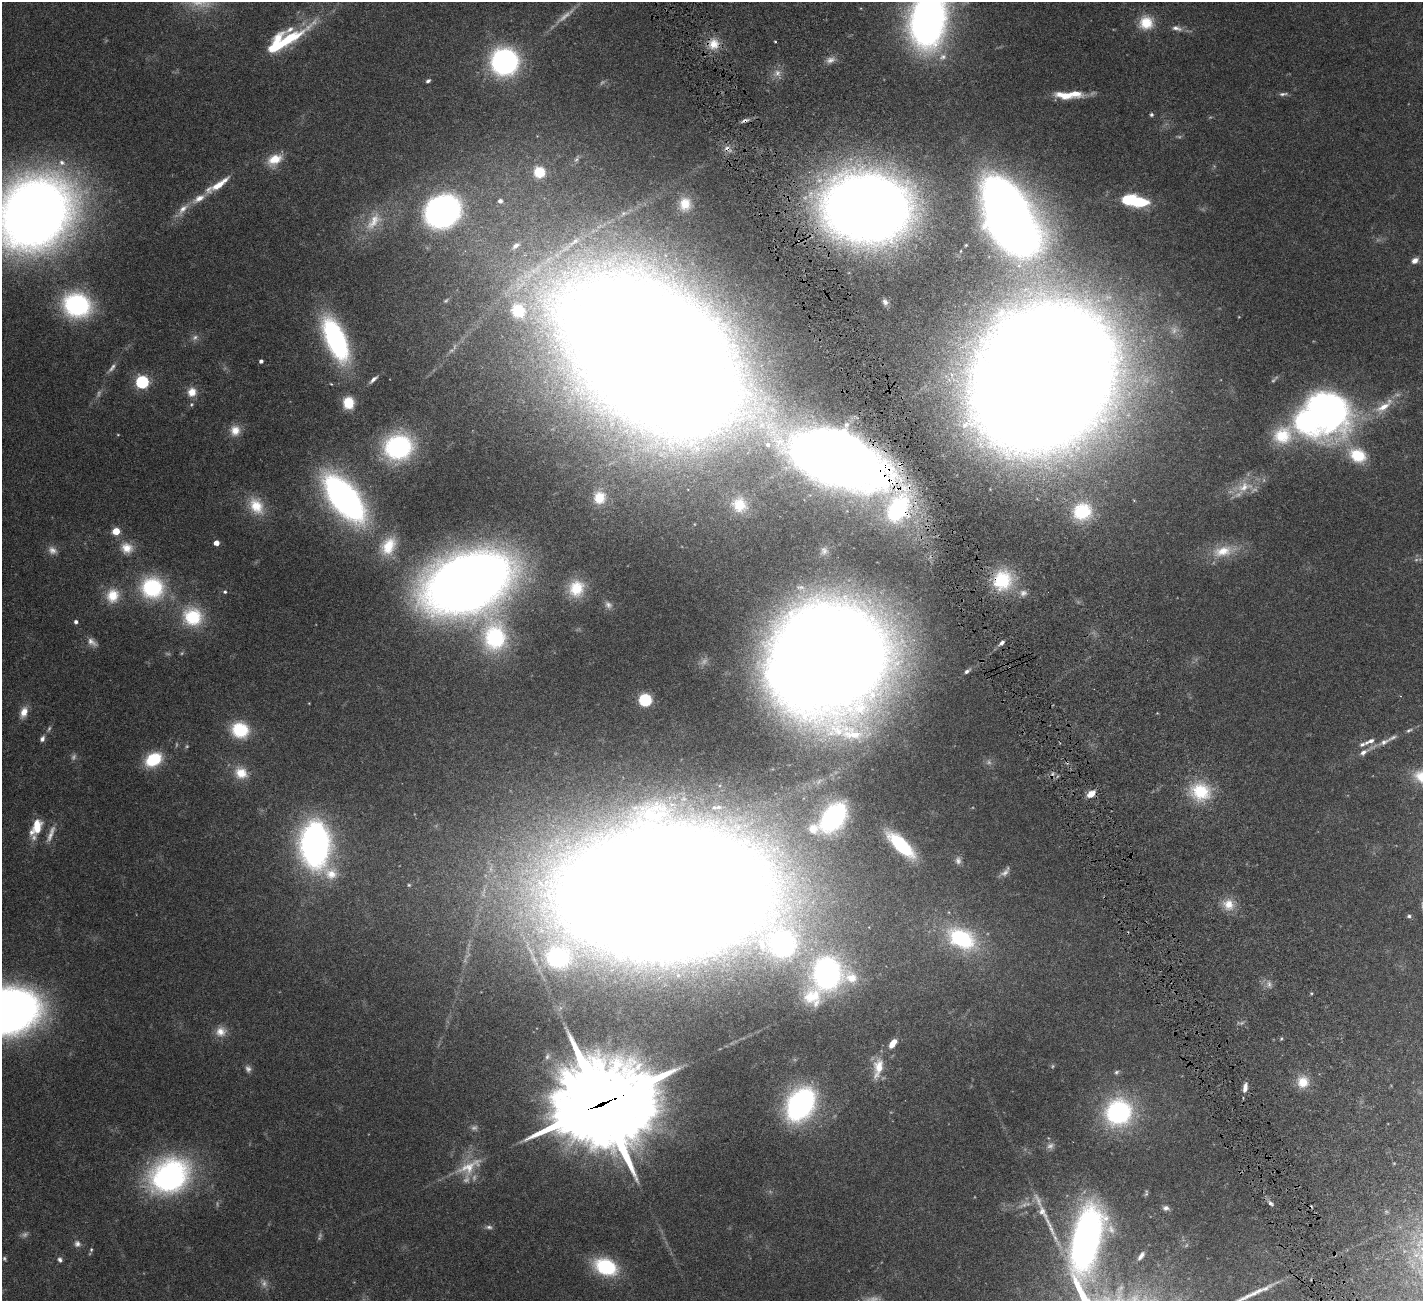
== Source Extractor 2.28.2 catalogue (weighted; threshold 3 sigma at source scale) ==
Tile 6 of 4 x 4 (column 2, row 2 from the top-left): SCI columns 1424-2844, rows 2894-4192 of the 5741 x 5679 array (HDU 1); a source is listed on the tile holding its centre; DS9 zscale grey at full resolution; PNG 1425 x 1303 px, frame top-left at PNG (2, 2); no overlay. Shown black and unused: <1% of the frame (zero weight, under 4 of 8 exposures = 2% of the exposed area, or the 3 px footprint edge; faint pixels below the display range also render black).
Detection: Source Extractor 2.28.2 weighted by HDU 2 'WHT'; one run over the whole footprint, this tile lists its part. Background 0.0766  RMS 0.0028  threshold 0.0113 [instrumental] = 3 sigma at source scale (4.09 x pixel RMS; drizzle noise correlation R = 1.36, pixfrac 0.8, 0.05/0.05 arcsec/px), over >= 5 px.
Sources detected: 176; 27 too faint to see at this stretch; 1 inside a brighter object's white glare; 2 cosmic-ray / hot-pixel residue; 2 long thin detections or spike segments (spike, bleed or trail) — not listed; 12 inside a brighter listed object's ellipse — not listed separately; the other 132 listed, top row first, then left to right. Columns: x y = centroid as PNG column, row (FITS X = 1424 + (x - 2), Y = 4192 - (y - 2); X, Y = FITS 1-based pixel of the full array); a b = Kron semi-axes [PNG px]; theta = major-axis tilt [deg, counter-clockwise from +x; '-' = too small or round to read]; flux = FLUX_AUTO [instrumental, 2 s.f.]
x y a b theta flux
928 20 43 27 82 140
1146 23 17 16 - 5.6
1176 28 15 6 -13 1.4
287 40 57 11 32 15
775 41 3 2 - 0.22
714 44 14 14 - 3.8
943 57 12 9 32 1.9
504 62 16 15 - 83
777 73 11 8 -76 1.7
428 81 6 4 26 0.55
1283 94 12 4 5 0.73
1065 95 28 9 -6 5.2
1151 115 5 4 - 0.45
745 120 10 5 17 0.88
275 159 20 12 27 4.8
62 162 10 8 -19 1.6
539 172 6 6 - 13
219 184 34 7 36 5
500 201 5 5 - 1
1135 201 24 9 -11 22
685 204 16 14 88 4.1
866 208 50 40 -2 620
183 209 20 8 49 2.6
442 211 23 20 33 100
34 213 53 43 29 440
1009 217 59 31 -63 350
374 221 31 15 54 6.7
574 242 20 7 36 2.5
966 245 4 3 - 0.26
516 246 13 7 36 1.6
1415 260 8 6 28 1.4
885 302 9 6 -47 0.9
77 305 24 20 -17 37
518 310 25 23 -66 12
195 337 8 7 - 0.96
336 339 39 16 -67 52
651 356 107 64 -37 2000
261 361 4 4 - 0.74
112 368 14 6 53 1.1
1043 378 90 73 54 2100
373 379 11 4 44 0.93
142 382 6 6 - 44
331 384 3 3 - 0.17
192 392 11 10 - 2.7
348 403 10 9 - 5.5
1383 407 27 11 34 5.5
1328 411 51 45 -63 90
235 430 14 13 - 3.1
118 435 4 3 - 0.17
1282 435 32 20 29 9.6
768 444 8 7 - 1.2
398 447 29 26 15 31
838 453 77 42 -24 400
1358 455 21 16 -26 9.1
1244 487 25 14 20 5.5
344 498 39 18 -51 120
599 498 14 13 - 4.7
739 505 19 18 - 5.3
256 506 24 17 -57 6.5
898 509 38 27 62 34
1082 511 23 21 16 14
116 531 5 4 - 8.3
216 543 4 4 - 2.6
388 546 24 17 63 7.1
127 548 17 15 -18 3.9
824 551 11 9 90 1.2
1223 551 29 15 13 6.8
1002 580 26 23 78 13
468 582 59 39 21 400
152 588 26 24 -17 22
576 588 21 19 62 7.7
225 592 4 4 - 0.42
1023 593 10 9 - 1.3
113 595 18 16 69 5.8
608 605 11 7 -41 1.1
193 617 25 23 -20 12
76 622 4 4 - 0.72
495 637 41 30 -84 26
92 642 15 8 -38 1.6
1002 642 7 4 37 0.88
829 658 72 67 18 1200
967 671 7 4 35 0.73
645 700 7 7 - 22
24 712 13 8 70 2.7
240 730 18 16 -21 11
1409 730 9 5 25 0.57
42 739 7 5 66 0.88
1370 741 14 6 25 1.3
1384 742 13 6 27 1.6
1363 752 12 6 36 1.4
153 759 18 12 31 11
241 773 17 14 -32 4.9
1200 792 27 22 -15 12
1091 794 9 6 33 3.1
650 814 28 19 -29 12
833 817 27 17 52 38
37 826 18 10 82 5
315 845 35 21 -81 110
901 845 27 10 -43 19
958 860 11 8 -88 1.1
1005 872 16 7 49 1.3
409 885 4 4 - 0.27
665 894 132 70 1 2800
1229 904 15 14 - 3.8
1409 916 5 4 - 0.46
961 938 35 22 -28 25
827 973 41 36 87 54
5 1011 43 28 11 300
221 1032 15 13 10 2.8
1281 1038 5 4 - 0.33
893 1043 10 5 54 3
878 1067 25 12 78 5
248 1069 9 7 -63 0.92
1116 1072 7 5 34 0.53
1303 1082 15 14 - 4.5
1245 1088 12 6 82 1.6
602 1104 39 30 15 3400
800 1104 32 23 58 52
1118 1112 29 28 - 34
469 1167 42 16 28 7.6
169 1176 46 36 29 58
1146 1193 10 4 74 0.49
1271 1203 8 5 -44 0.66
1166 1208 8 6 -1 0.91
1043 1212 27 10 -61 3.8
489 1227 10 5 -2 0.76
1086 1239 54 22 77 130
77 1244 10 9 - 1.1
91 1250 5 4 - 0.33
1141 1256 11 5 53 1.1
60 1259 7 6 - 0.72
606 1267 24 16 -22 17
Overlapping masked pixels (flux is a lower limit): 9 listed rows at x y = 745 120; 866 208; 651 356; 1043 378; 838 453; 898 509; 1002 580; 829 658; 602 1104
Isophote crosses this tile's border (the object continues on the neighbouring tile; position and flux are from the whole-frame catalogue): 4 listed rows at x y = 928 20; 34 213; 5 1011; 1086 1239